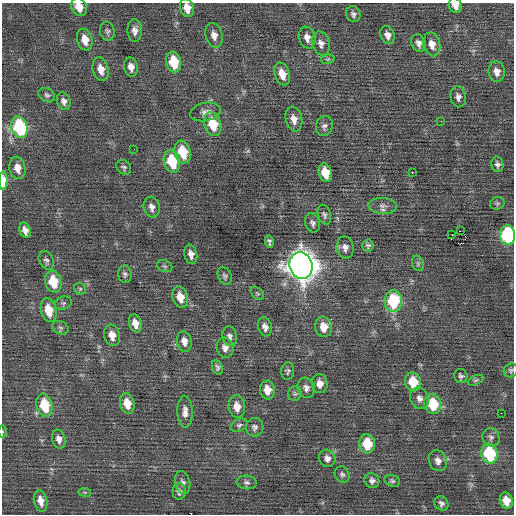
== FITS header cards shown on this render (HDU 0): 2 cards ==
NAXIS1  =                  512 / Axis length
NAXIS2  =                  512 / Axis length

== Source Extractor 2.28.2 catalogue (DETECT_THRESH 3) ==
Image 512 x 512 px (HDU 0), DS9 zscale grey, 1 PNG px = 1 image px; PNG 516 x 516 px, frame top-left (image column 1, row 512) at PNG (2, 3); each listed source drawn as its Kron ellipse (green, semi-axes under 4 px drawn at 4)
Background 0.0611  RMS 0.73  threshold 2.2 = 3 sigma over >= 5 px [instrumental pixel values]
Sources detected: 107; all 107 listed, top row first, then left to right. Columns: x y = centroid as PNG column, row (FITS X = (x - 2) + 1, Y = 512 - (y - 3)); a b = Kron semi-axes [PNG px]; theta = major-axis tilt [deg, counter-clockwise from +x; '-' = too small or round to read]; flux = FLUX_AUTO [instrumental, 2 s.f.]
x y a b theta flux
455 5 7 6 - 430
79 7 9 7 -63 540
187 8 9 7 -74 490
353 14 8 7 - 160
135 30 11 7 -89 290
107 31 9 7 -78 160
214 35 12 8 -76 360
387 35 9 7 -70 280
307 37 11 8 -75 320
85 40 11 7 -74 560
321 43 12 8 -74 280
419 43 9 7 -69 220
432 44 12 8 -77 410
328 59 7 5 11 91
174 62 10 7 -76 1600
131 67 9 7 -77 320
101 69 12 8 -76 460
497 72 10 8 -83 350
282 74 12 7 -72 670
47 95 8 6 -31 130
458 97 10 7 -81 230
64 101 9 6 -72 210
205 112 15 9 12 290
294 119 12 8 -77 410
441 121 3 2 - 41
213 124 12 8 -76 1400
324 126 10 8 74 190
19 127 11 8 -75 5000
134 149 3 2 - 39
183 152 11 8 -73 1500
172 161 11 8 -74 2000
497 164 8 6 -77 150
124 167 8 6 -46 120
17 168 11 8 -78 420
412 172 2 2 - 550
325 173 9 6 -76 860
3 181 9 4 89 680
497 203 7 6 - 96
383 206 14 8 -4 240
152 207 10 8 -74 280
324 215 10 6 -72 140
313 223 10 7 -70 170
25 230 8 5 -70 270
460 231 2 2 - 210
452 235 2 2 - 38
507 235 10 7 -87 6100
269 241 6 4 -78 120
368 246 6 5 - 110
345 247 11 8 -81 280
191 254 9 6 -79 290
46 260 10 7 -62 150
418 263 8 5 -70 110
165 266 8 5 -20 99
301 266 13 11 -73 72000
125 274 9 6 -79 140
225 276 9 6 -64 130
53 282 11 8 -75 1400
80 289 6 5 - 90
257 293 8 5 -45 79
180 297 11 7 -74 630
393 301 11 9 -89 3100
63 303 8 6 20 120
49 310 12 7 -77 920
135 323 9 6 -72 450
265 327 10 6 -72 250
323 327 10 8 -81 650
60 328 8 6 -25 120
112 335 11 8 -75 460
230 336 10 7 -80 180
184 341 10 7 -80 320
225 348 10 8 -74 270
217 367 7 5 -69 120
511 370 7 6 - 110
288 371 8 6 83 120
461 376 7 6 - 120
476 380 8 4 26 94
413 382 9 8 - 1400
320 384 9 8 - 380
306 388 10 8 -73 240
267 390 9 7 -82 590
295 394 7 6 - 110
419 398 11 9 -65 290
127 404 10 7 -76 710
433 404 10 8 -79 2000
44 405 12 8 -77 1800
237 407 11 8 -83 500
185 412 16 7 -88 330
501 413 2 2 - 60
239 425 9 6 27 130
255 427 9 8 - 190
2 432 6 3 89 60
491 437 9 8 - 190
59 439 9 6 -77 250
367 444 9 8 - 1400
489 453 10 8 -73 3600
327 458 9 8 - 270
438 461 11 9 -65 280
342 474 8 7 - 140
372 481 7 7 - 180
392 481 8 5 -19 110
183 482 12 7 -76 190
247 482 10 7 -7 170
179 491 8 6 89 170
85 492 6 3 -8 49
41 501 11 6 -77 450
506 501 8 6 -72 610
441 503 8 6 -50 160
At the frame edge (FLAGS 8, measured only in part): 7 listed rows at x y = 455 5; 79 7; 187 8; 3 181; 507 235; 511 370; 2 432